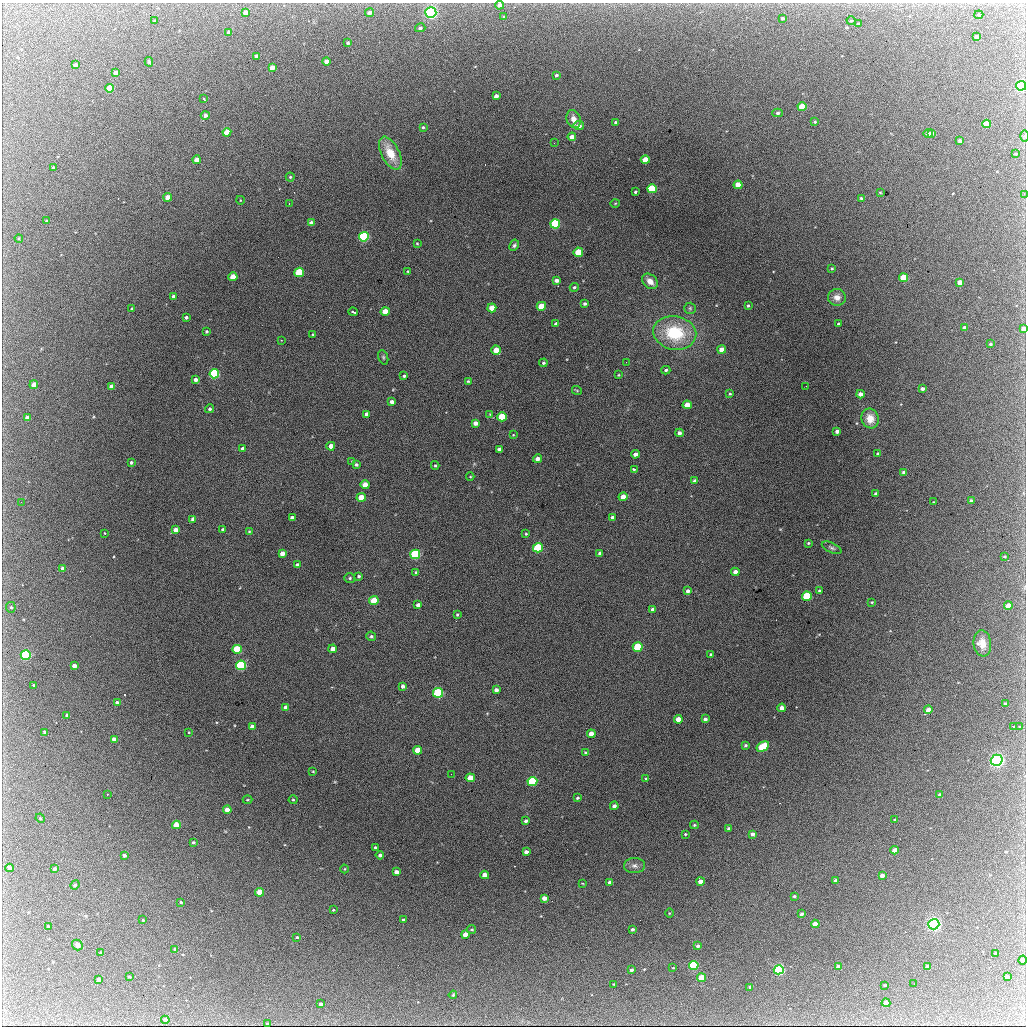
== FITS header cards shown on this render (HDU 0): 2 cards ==
NAXIS1  =                 1024 / length of data axis 1
NAXIS2  =                 1024 / length of data axis 2

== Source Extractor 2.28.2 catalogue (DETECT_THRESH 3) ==
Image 1024 x 1024 px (HDU 0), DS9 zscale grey, 1 PNG px = 1 image px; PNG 1028 x 1028 px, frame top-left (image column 1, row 1024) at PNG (2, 3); each listed source drawn as its Kron ellipse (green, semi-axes under 4 px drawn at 4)
Background 2060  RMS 33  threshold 98.6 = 3 sigma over >= 5 px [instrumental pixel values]
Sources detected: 288; all 288 listed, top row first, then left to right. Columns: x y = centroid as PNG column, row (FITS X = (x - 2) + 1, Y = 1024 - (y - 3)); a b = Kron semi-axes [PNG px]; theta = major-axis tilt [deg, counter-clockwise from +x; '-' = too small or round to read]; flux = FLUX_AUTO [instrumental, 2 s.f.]
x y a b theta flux
499 5 4 4 - 7500
431 12 5 5 - 550000
245 13 4 4 - 14000
369 13 4 3 - 10000
979 15 4 4 - 2500
504 16 4 3 - 2600
782 18 3 3 - 4500
154 21 3 2 - 1500
851 21 4 4 - 2500
858 24 3 3 - 2300
420 28 5 4 - 4600
229 32 4 3 - 11000
976 37 4 3 - 10000
348 43 3 3 - 3600
257 56 4 3 - 9300
326 61 4 4 - 17000
149 62 5 3 - 2800
75 65 4 3 - 9500
272 68 4 4 - 20000
116 73 4 3 - 17000
556 75 3 3 - 4000
1021 86 5 4 - 370000
110 88 4 4 - 90000
496 96 4 4 - 10000
204 99 4 3 - 3400
802 107 4 4 - 70000
777 113 5 4 - 4200
205 115 4 4 - 8300
574 119 9 7 -71 15000
615 122 3 3 - 2400
815 122 3 3 - 3200
986 124 4 4 - 59000
579 125 5 4 - 13000
423 127 4 3 - 2900
227 132 4 4 - 41000
928 133 4 4 - 14000
932 133 3 3 - 11000
1025 136 6 4 89 2800
572 137 4 4 - 16000
960 141 4 3 - 8500
554 143 2 2 - 2800
390 153 18 9 -63 44000
1016 154 4 3 - 2800
196 160 4 4 - 18000
645 160 4 4 - 37000
53 167 3 3 - 2200
290 177 4 4 - 2600
738 185 4 4 - 43000
652 189 5 4 - 130000
635 192 3 3 - 3200
880 192 3 2 - 1500
1024 194 2 2 - 13000
168 197 4 4 - 26000
861 198 3 3 - 3100
240 200 4 3 - 1400
289 203 2 2 - 1100
615 203 5 3 - 1800
46 221 4 2 - 1300
311 223 4 4 - 13000
555 224 5 4 - 200000
364 237 5 4 - 360000
19 238 4 3 - 2500
417 243 3 2 - 1700
514 245 6 4 62 4400
578 252 5 4 - 72000
832 268 3 3 - 2400
408 271 4 3 - 2200
299 272 5 4 - 120000
233 277 4 4 - 40000
903 278 4 4 - 70000
557 280 4 4 - 8800
650 281 9 6 -43 19000
960 282 4 4 - 20000
574 287 4 4 - 3200
173 296 4 4 - 4200
837 297 9 8 - 15000
585 304 3 3 - 4000
541 306 4 4 - 47000
748 306 3 3 - 2600
492 308 4 4 - 31000
690 308 6 5 - 3700
132 309 3 3 - 5100
385 311 4 4 - 28000
353 312 5 3 - 5000
186 317 3 3 - 4400
556 324 4 3 - 6900
838 324 3 3 - 3400
964 328 4 4 - 14000
1024 329 4 4 - 14000
207 331 3 3 - 2900
675 333 21 16 -10 130000
313 334 4 3 - 1800
281 340 2 2 - 1700
990 344 3 3 - 3400
722 349 4 4 - 20000
496 350 4 4 - 27000
383 357 7 4 -72 3300
626 362 2 2 - 1300
543 363 4 4 - 3500
666 370 4 3 - 3500
214 374 5 4 - 240000
618 375 3 3 - 1900
404 376 4 3 - 3400
196 380 4 4 - 7400
468 381 3 3 - 2300
34 385 4 4 - 20000
112 386 4 4 - 15000
806 386 2 2 - 2200
922 389 3 3 - 6400
577 391 5 3 - 1900
730 394 4 3 - 2400
860 394 4 4 - 12000
392 402 4 4 - 11000
687 405 4 4 - 32000
210 409 4 4 - 3500
366 414 4 3 - 6700
490 414 4 4 - 1700
502 417 5 4 - 79000
27 418 4 4 - 15000
870 418 10 8 -72 26000
475 423 4 4 - 10000
837 431 4 4 - 8200
679 433 4 4 - 7500
513 435 4 3 - 1700
331 446 4 4 - 18000
243 449 4 4 - 9400
499 449 4 4 - 7500
636 454 4 4 - 11000
878 454 3 3 - 3900
538 459 4 4 - 12000
352 461 3 3 - 1200
131 462 3 3 - 3900
356 465 3 3 - 3700
435 465 4 4 - 2800
634 469 4 3 - 7400
904 472 4 3 - 6100
470 477 4 3 - 1800
695 481 4 3 - 5400
365 485 4 4 - 29000
876 494 4 4 - 7600
361 497 4 4 - 39000
623 497 4 4 - 22000
971 500 3 3 - 3700
21 502 2 2 - 3800
933 502 3 2 - 1200
612 517 4 3 - 5000
292 518 4 3 - 7000
193 519 4 4 - 8500
223 529 3 3 - 3900
175 530 4 4 - 19000
249 531 4 3 - 2000
105 533 3 2 - 4700
526 534 3 2 - 1900
808 543 4 3 - 2400
538 548 5 4 - 170000
832 548 10 5 -25 5000
282 553 4 4 - 15000
600 553 4 3 - 4500
415 554 5 5 - 260000
1004 556 3 2 - 2500
297 565 3 3 - 3800
62 568 4 4 - 4800
416 572 4 4 - 2800
735 572 4 4 - 13000
359 576 4 3 - 3300
350 578 5 4 - 3300
688 591 4 3 - 6600
819 591 3 2 - 2400
807 596 5 4 - 140000
374 601 5 4 - 61000
872 602 4 3 - 2100
418 605 4 4 - 7300
1008 606 4 4 - 27000
11 607 5 4 - 3700
653 609 4 4 - 8700
457 615 3 3 - 2700
371 636 5 4 - 4000
982 643 13 9 -84 25000
638 647 5 4 - 120000
237 649 5 4 - 120000
333 649 4 4 - 13000
711 654 3 3 - 3000
26 655 5 4 - 320000
241 665 5 4 - 320000
74 666 4 4 - 11000
34 685 3 2 - 2200
403 686 4 4 - 6200
496 690 4 4 - 7400
438 693 5 5 - 250000
117 702 4 4 - 5600
1005 704 3 3 - 5200
285 707 4 4 - 5800
782 708 4 4 - 17000
928 710 4 4 - 21000
67 715 3 3 - 4700
678 719 4 4 - 22000
705 719 4 3 - 5400
252 726 4 4 - 10000
1013 726 3 2 - 2700
1019 727 3 3 - 1800
45 732 4 3 - 7000
189 732 3 3 - 1700
591 734 4 4 - 24000
114 739 4 4 - 15000
745 745 3 3 - 3200
763 747 7 4 30 130000
418 750 4 4 - 41000
586 753 4 3 - 5000
997 760 6 5 - 710000
313 771 4 3 - 1800
451 774 2 2 - 1900
470 778 4 4 - 37000
646 778 3 2 - 1800
532 781 5 4 - 150000
107 794 3 2 - 1500
939 794 3 3 - 3100
577 798 4 3 - 3400
248 800 5 3 - 1800
293 800 4 4 - 2200
614 806 4 3 - 6300
227 810 4 4 - 24000
40 818 5 4 - 2300
894 820 3 3 - 2400
526 821 4 3 - 5000
176 825 4 4 - 42000
694 825 4 3 - 2500
729 829 4 3 - 6800
685 834 3 3 - 2300
752 834 4 4 - 8700
193 842 3 3 - 3100
375 847 3 3 - 3900
895 850 4 4 - 19000
526 852 4 3 - 8200
124 855 3 3 - 5400
380 855 4 4 - 6500
634 866 10 7 2 9600
10 868 4 3 - 8700
55 869 3 3 - 5200
345 869 4 3 - 1800
396 872 4 4 - 13000
485 875 4 4 - 23000
882 876 4 3 - 14000
835 880 3 3 - 5400
700 881 4 4 - 16000
610 882 4 3 - 9600
582 883 3 2 - 1600
75 885 5 4 - 2600
260 892 4 4 - 47000
794 896 4 3 - 2900
544 898 4 4 - 15000
181 902 3 2 - 2700
333 910 3 3 - 2000
669 913 4 3 - 1900
801 914 3 3 - 5200
143 920 3 2 - 1700
403 920 3 3 - 3800
815 924 4 4 - 23000
934 924 5 5 - 600000
48 927 3 3 - 6000
472 929 4 4 - 2400
632 929 3 3 - 4800
465 935 4 4 - 28000
297 937 3 3 - 2500
77 945 5 5 - 6300
698 946 3 3 - 6600
175 949 3 3 - 4800
101 953 3 3 - 2700
995 954 3 3 - 2600
1023 960 4 4 - 6300
694 965 5 4 - 180000
838 967 4 3 - 14000
927 967 4 3 - 17000
673 968 3 2 - 1500
631 970 3 3 - 4400
779 970 5 4 - 390000
129 977 3 2 - 2200
1007 977 4 3 - 13000
701 978 4 4 - 49000
98 979 4 3 - 11000
614 984 2 2 - 1800
914 984 2 2 - 1100
885 985 3 2 - 2000
750 987 4 3 - 6500
453 995 4 3 - 2400
886 1003 4 4 - 24000
321 1004 4 3 - 6100
165 1020 4 4 - 13000
267 1024 3 3 - 3500
At the frame edge (FLAGS 8, measured only in part): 5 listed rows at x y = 499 5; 1021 86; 1025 136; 1024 194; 1024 329